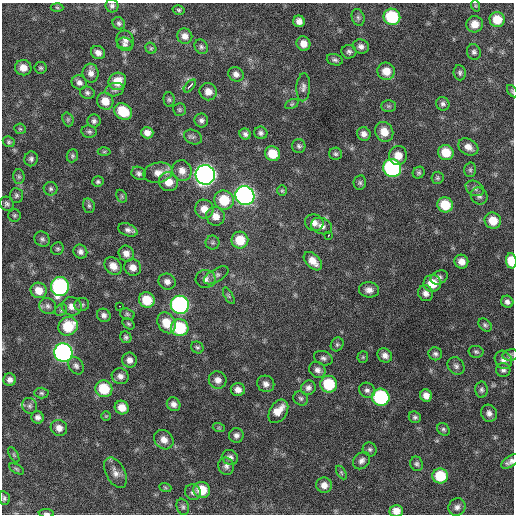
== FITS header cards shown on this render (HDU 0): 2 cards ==
NAXIS1  =                  512 / Axis length
NAXIS2  =                  512 / Axis length

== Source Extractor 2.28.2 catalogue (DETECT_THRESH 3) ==
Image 512 x 512 px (HDU 0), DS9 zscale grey, 1 PNG px = 1 image px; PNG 516 x 516 px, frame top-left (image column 1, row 512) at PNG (2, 3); each listed source drawn as its Kron ellipse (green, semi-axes under 4 px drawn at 4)
Background 641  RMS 19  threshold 58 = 3 sigma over >= 5 px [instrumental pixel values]
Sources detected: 193; all 193 listed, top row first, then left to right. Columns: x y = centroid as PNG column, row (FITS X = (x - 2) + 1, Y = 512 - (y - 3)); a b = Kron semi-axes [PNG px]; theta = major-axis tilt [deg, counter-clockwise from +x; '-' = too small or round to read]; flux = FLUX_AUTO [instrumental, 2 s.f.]
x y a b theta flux
112 6 6 6 - 3600
476 6 6 4 -71 1500
57 7 6 4 -3 1700
179 10 6 4 -15 2200
358 17 8 6 -73 3600
392 17 8 8 - 73000
497 20 7 7 - 23000
299 21 6 5 - 7800
119 23 6 6 - 3300
475 24 8 8 - 14000
185 36 8 7 - 7700
125 40 9 8 - 6300
125 44 8 6 -22 4000
303 44 7 7 - 11000
361 46 8 7 - 5500
201 47 7 6 - 3200
151 48 6 5 - 1700
349 52 7 7 - 3700
474 52 8 6 -69 3600
98 53 7 6 - 6800
335 60 8 5 -16 3100
23 68 8 7 - 12000
41 68 6 6 - 2300
386 71 9 8 - 17000
91 73 9 8 - 7400
460 73 7 6 - 3100
236 74 8 7 - 6200
117 81 9 8 - 20000
79 82 8 7 - 5200
190 86 8 3 48 11000
303 87 14 7 87 5700
115 90 9 6 11 4100
512 91 7 3 -55 1500
208 92 9 8 - 10000
87 93 7 6 - 3200
169 100 7 5 -87 2700
105 101 9 8 - 16000
292 104 7 4 25 2000
443 104 7 6 - 3700
388 106 7 6 - 2700
179 110 6 6 - 2400
123 111 9 7 -34 39000
68 119 7 5 -71 2400
201 120 7 7 - 4100
94 121 6 6 - 3700
20 129 6 5 - 2000
89 131 8 6 -10 3000
384 132 10 9 - 16000
147 133 6 5 - 7700
261 133 7 6 - 3600
245 134 6 5 - 4000
364 134 7 6 - 6100
193 137 9 7 -27 3300
9 142 6 5 - 2300
299 146 7 6 - 3000
468 147 11 8 -29 9700
104 152 6 4 1 1700
446 152 8 7 - 24000
272 154 8 7 - 24000
336 154 6 6 - 2700
398 155 9 9 - 14000
72 156 7 5 67 2400
31 159 7 6 - 3500
392 168 9 9 - 240000
470 170 7 6 - 2900
182 171 10 9 - 10000
138 173 7 6 - 3700
158 173 15 10 11 13000
419 173 6 5 - 2600
205 175 10 9 - 890000
19 177 7 6 - 2700
437 178 6 6 - 2300
98 182 5 5 - 2300
168 182 10 9 - 18000
360 183 7 6 - 2900
475 188 10 7 -29 4600
51 189 7 7 - 3300
282 191 5 5 - 1800
16 195 7 6 - 3100
245 195 10 9 - 500000
122 196 7 5 -60 2100
479 196 9 8 - 5300
224 200 10 9 - 37000
7 204 7 6 - 3500
445 205 8 7 - 33000
89 206 7 5 -74 3100
204 209 9 9 - 13000
14 215 6 6 - 2400
215 216 9 9 - 12000
493 221 8 8 - 21000
314 223 9 8 - 7500
322 226 11 8 -19 7300
128 230 10 6 -21 5300
328 235 3 3 - 4900
42 239 8 7 - 3700
240 240 8 8 - 30000
213 243 7 7 - 2700
57 249 6 6 - 2300
80 252 7 6 - 4900
126 253 8 7 - 8200
313 261 11 7 -45 13000
511 261 7 5 -85 29000
461 262 7 6 - 10000
113 266 9 7 -48 11000
133 267 9 8 - 10000
216 275 14 6 31 5000
439 277 9 6 26 3900
206 279 10 9 - 6600
167 282 8 8 - 6400
432 283 9 8 - 22000
60 287 9 9 - 240000
39 290 8 7 - 15000
369 290 10 7 -6 8000
426 293 8 7 - 6800
229 296 9 4 -60 2400
147 300 8 7 - 31000
507 302 6 6 - 4500
82 304 7 6 - 3300
180 305 9 9 - 320000
48 306 8 8 - 4700
72 306 10 9 - 10000
119 306 2 2 - 4900
61 310 6 5 - 2500
127 314 7 5 -17 2600
104 315 7 6 - 4600
166 323 11 8 -63 21000
128 324 7 4 -40 2000
485 325 7 5 -45 2800
68 326 10 9 - 43000
180 328 9 8 - 73000
126 337 6 5 - 2700
337 344 7 6 - 2600
197 347 6 5 - 2600
63 352 9 9 - 430000
476 352 7 6 - 2700
435 354 7 6 - 3500
385 355 8 6 -39 6700
510 355 8 6 14 2700
363 357 6 5 - 1900
323 358 10 7 -21 4600
129 360 7 7 - 6600
503 360 9 8 - 6600
76 366 9 7 -56 4400
456 366 9 8 - 4600
317 370 9 7 -47 6100
503 370 7 7 - 3900
120 376 9 7 -27 6200
10 380 6 6 - 5700
218 380 9 8 - 8100
266 384 9 8 - 6500
329 384 8 8 - 53000
308 388 8 7 - 5500
104 389 9 8 - 42000
238 390 7 6 - 7600
367 390 8 7 - 4700
482 390 8 6 87 3200
41 393 7 5 -3 2600
426 396 6 5 - 8100
381 397 9 8 - 150000
301 398 8 6 -43 3400
174 404 7 6 - 6000
30 406 8 7 - 4000
122 407 7 6 - 15000
278 411 13 8 59 19000
489 413 8 8 - 6200
106 416 5 4 - 1400
38 417 6 6 - 4700
415 417 6 5 - 3100
59 428 8 7 - 8400
219 428 6 4 -18 1500
443 429 7 5 -45 2600
236 435 7 7 - 4800
164 440 10 9 - 11000
370 449 7 6 - 3200
14 455 8 3 -60 1900
230 457 8 7 - 5300
362 461 9 7 46 5500
510 462 10 5 33 5300
417 464 7 6 - 3100
226 466 9 8 - 4900
17 469 8 4 -28 2200
341 472 7 4 -59 2100
115 473 16 9 -62 9700
440 476 8 7 - 40000
324 485 8 7 - 9300
165 487 6 4 -20 1600
202 490 8 8 - 27000
193 492 8 7 - 4500
4 498 7 5 -76 2800
183 507 8 6 -70 3200
457 507 9 8 - 5800
396 511 7 6 - 11000
46 513 8 3 -4 2600
At the frame edge (FLAGS 8, measured only in part): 5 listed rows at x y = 512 91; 511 261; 510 462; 396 511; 46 513